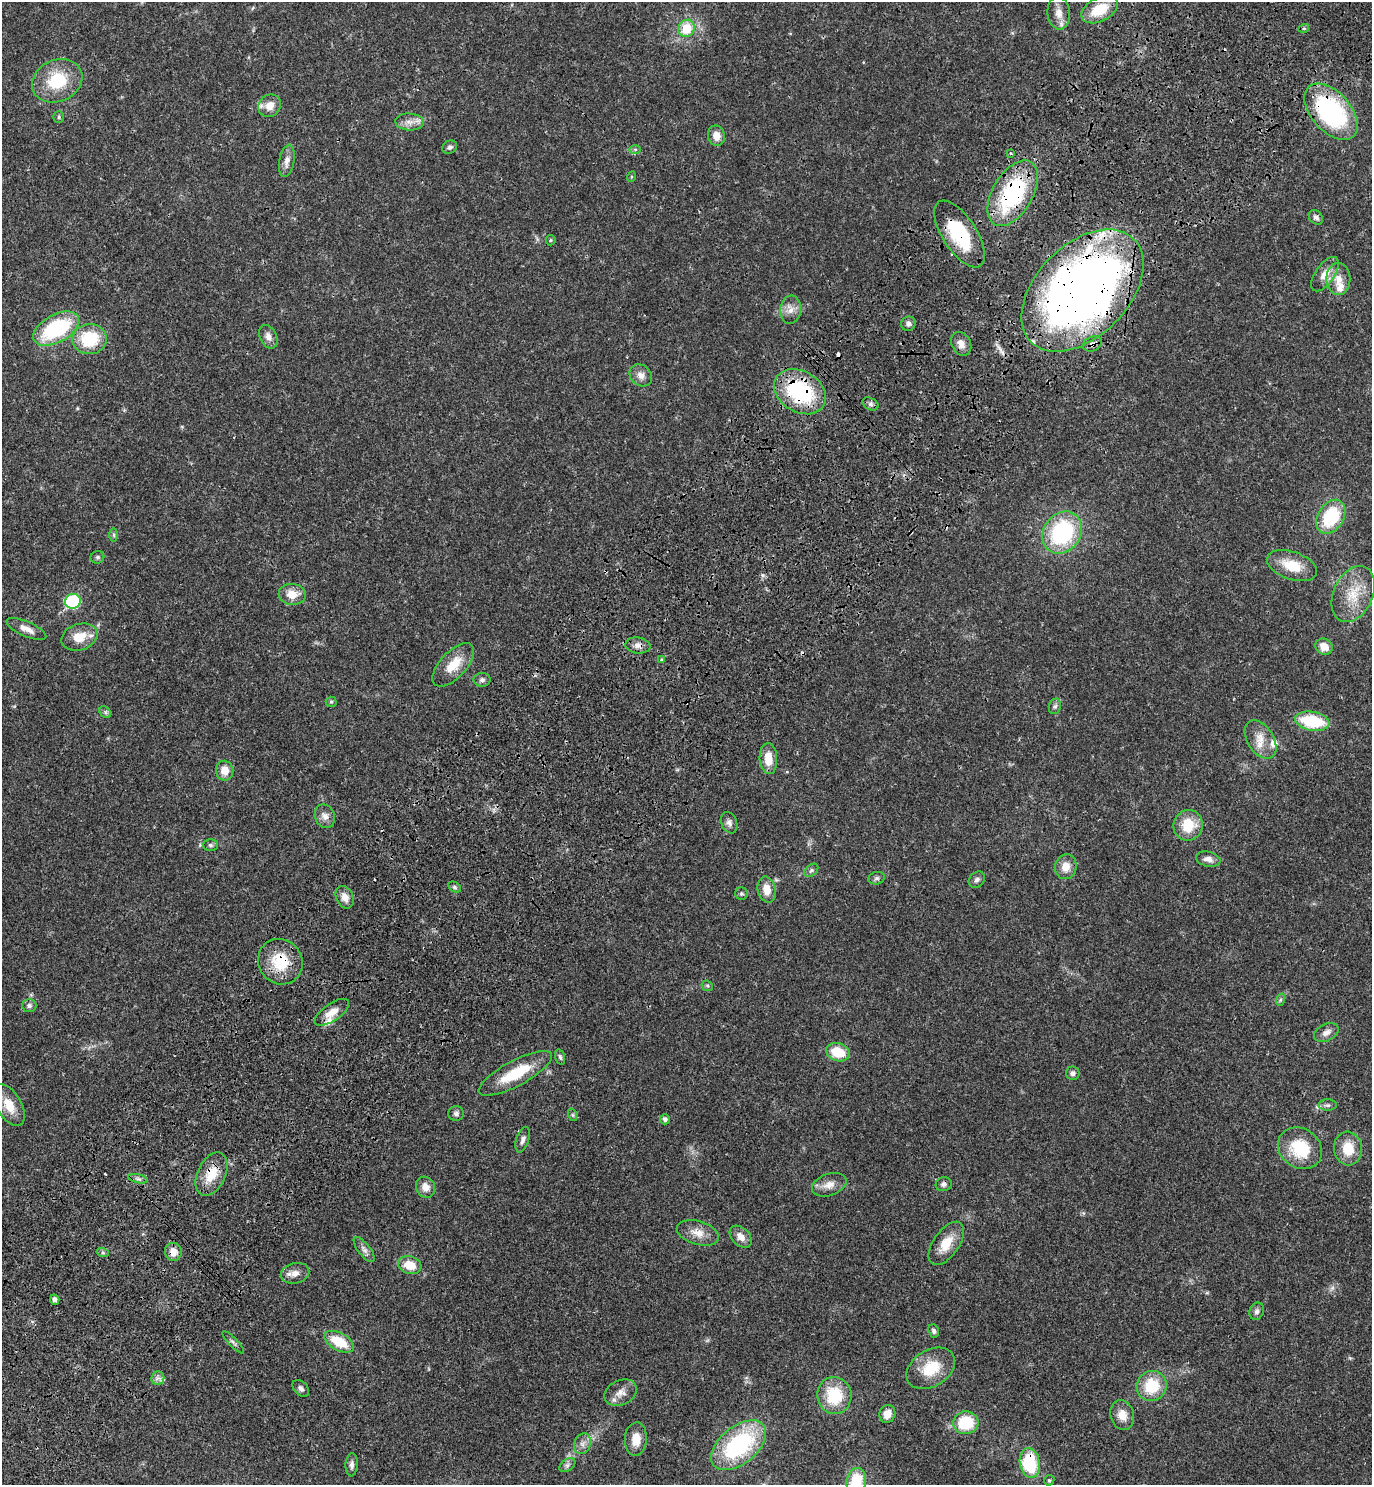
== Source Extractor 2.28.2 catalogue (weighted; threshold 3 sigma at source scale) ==
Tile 10 of 4 x 4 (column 2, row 3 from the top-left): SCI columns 1759-3128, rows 1575-3057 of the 6117 x 6117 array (HDU 1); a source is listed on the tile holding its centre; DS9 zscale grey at full resolution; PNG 1374 x 1487 px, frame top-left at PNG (2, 2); each listed source drawn as its Kron ellipse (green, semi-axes under 4 px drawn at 4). Shown black and unused: <1% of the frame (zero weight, under 3 of 4 exposures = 6% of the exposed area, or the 3 px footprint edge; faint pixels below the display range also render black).
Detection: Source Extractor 2.28.2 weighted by HDU 2 'WHT'; one run over the whole footprint, this tile lists its part. Background 0.0271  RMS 0.0024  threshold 0.011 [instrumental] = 3 sigma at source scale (4.5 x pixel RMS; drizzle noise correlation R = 1.50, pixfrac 1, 0.05/0.05 arcsec/px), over >= 5 px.
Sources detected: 127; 1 too faint to see at this stretch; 2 cosmic-ray / hot-pixel residue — neither listed nor drawn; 4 inside a brighter listed object's ellipse — not listed separately; the other 120 listed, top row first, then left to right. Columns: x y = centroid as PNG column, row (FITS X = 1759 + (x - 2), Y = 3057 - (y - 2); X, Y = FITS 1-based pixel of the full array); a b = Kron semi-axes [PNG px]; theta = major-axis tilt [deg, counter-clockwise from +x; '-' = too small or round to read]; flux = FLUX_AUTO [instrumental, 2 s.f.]
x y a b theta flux
1099 10 19 12 27 7
1059 13 16 11 -83 2.5
687 28 9 8 - 5.9
1304 28 5 3 - 0.24
57 81 26 20 24 11
270 106 12 10 42 2.7
1331 112 33 19 -48 32
59 117 6 5 - 0.36
410 122 14 8 -3 1.9
716 136 10 8 -78 2.5
450 147 8 6 30 0.68
635 149 6 4 0 0.37
1011 153 3 3 - 0.54
287 161 16 7 79 1.7
631 177 5 3 - 0.26
1013 193 36 20 59 29
1316 217 8 6 -48 0.79
960 234 38 17 -57 16
551 240 5 4 - 0.31
1325 274 20 9 55 2.9
1338 279 16 12 -89 3
1082 291 73 46 45 210
790 310 14 10 83 1.9
908 324 7 7 - 0.83
56 329 25 14 29 20
268 337 12 8 -64 1.5
90 339 17 15 1 11
961 344 12 9 -63 1.9
1092 344 10 7 21 1.1
641 375 12 10 -42 1.7
800 392 27 20 -31 23
870 404 8 5 -27 0.64
1331 517 18 13 58 13
1062 533 22 18 56 24
114 535 7 4 -90 0.41
97 557 7 6 - 0.49
1292 566 26 13 -19 6
292 594 13 10 -6 3.3
1353 594 29 19 65 7.4
73 601 8 7 - 23
26 629 21 7 -24 2
79 637 18 13 18 4.5
638 645 12 8 -8 1.4
1324 647 9 7 -34 2.8
661 660 4 3 - 0.31
453 665 27 13 47 5.2
482 680 8 7 - 0.78
331 702 5 5 - 0.37
1055 706 8 6 73 0.6
105 712 7 5 -47 0.52
1312 721 17 9 -10 13
1261 740 21 13 -58 3.5
768 759 15 8 -87 3.9
225 771 10 8 -80 2.8
325 816 12 10 -67 1.5
729 823 11 8 -67 1
1188 825 15 14 - 6.6
210 845 7 5 -1 0.53
1208 859 12 7 -12 1.5
1066 867 12 11 - 2.8
811 870 8 5 39 0.55
877 878 8 6 15 0.62
977 880 9 7 44 0.71
454 887 7 5 -28 0.46
767 890 13 9 -76 3.1
741 894 6 6 - 0.47
345 897 12 8 -65 1.7
280 962 23 21 -54 8.9
707 986 6 5 - 0.36
1280 1000 6 4 71 0.35
29 1006 7 6 - 0.75
332 1012 20 8 35 2.7
1326 1032 13 8 27 1.6
838 1052 12 9 -17 6.3
560 1057 8 4 -74 0.5
515 1073 41 12 28 9.6
1073 1073 7 6 - 0.75
9 1105 23 12 -60 4.9
1328 1105 9 5 -1 0.68
456 1113 8 7 - 0.73
573 1115 6 4 -71 0.37
665 1119 5 5 - 0.86
523 1140 13 6 73 1
1300 1148 23 19 -34 10
1348 1148 17 14 -84 5.6
211 1174 23 14 64 5.3
138 1179 10 4 -13 0.63
944 1184 8 7 - 0.79
829 1185 18 11 20 2.4
426 1187 11 9 -63 2.1
698 1233 21 11 -16 3
741 1237 13 9 -45 2
946 1243 25 13 55 4.8
364 1250 15 6 -52 1.1
173 1252 9 8 - 2.3
103 1253 6 4 -19 0.4
410 1265 12 9 -15 4.1
295 1273 14 10 13 1.9
55 1300 5 4 - 0.95
1257 1311 9 7 71 0.9
934 1331 7 5 -67 0.6
233 1342 15 4 -46 0.68
339 1342 16 8 -28 6.9
931 1368 26 18 32 8
158 1378 7 6 - 0.9
1152 1386 15 14 - 9.1
301 1388 10 6 -44 0.89
620 1393 17 12 25 2.3
834 1395 18 17 - 9.9
887 1414 9 8 - 2.3
1122 1415 15 11 -73 2.8
966 1423 12 11 - 9.9
636 1439 16 11 86 3.3
583 1444 10 8 69 1.3
739 1445 32 18 39 27
1030 1463 15 10 -82 13
352 1465 11 6 86 0.88
567 1465 9 5 36 0.72
1049 1480 5 5 - 0.34
856 1481 13 10 80 8.9
Overlapping masked pixels (flux is a lower limit): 11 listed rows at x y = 1331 112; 1013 193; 960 234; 1082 291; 1092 344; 800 392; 638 645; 280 962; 211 1174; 173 1252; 1030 1463
Isophote crosses this tile's border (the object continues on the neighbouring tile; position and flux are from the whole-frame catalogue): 1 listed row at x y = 856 1481